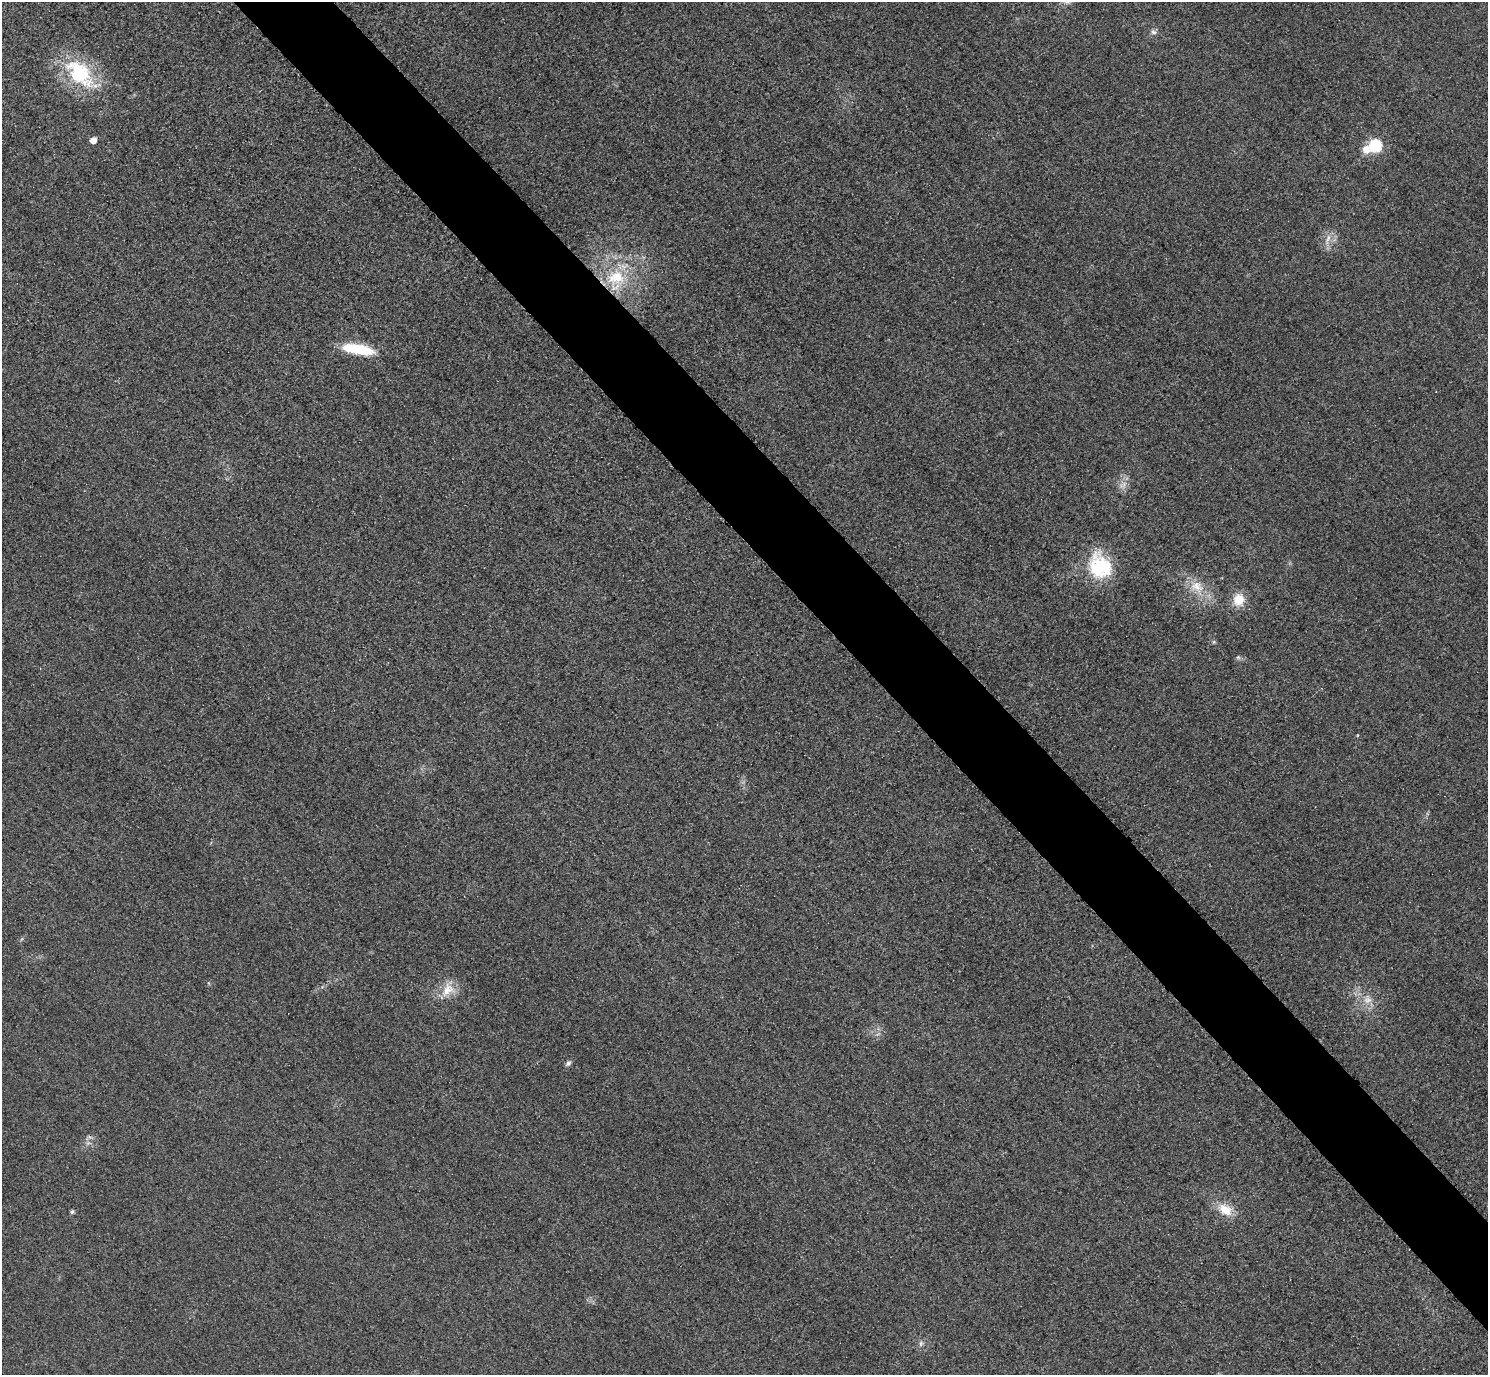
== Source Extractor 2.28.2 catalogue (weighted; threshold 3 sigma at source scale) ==
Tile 6 of 4 x 4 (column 2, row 2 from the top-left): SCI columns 1518-3003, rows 2931-4303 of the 6005 x 6003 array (HDU 1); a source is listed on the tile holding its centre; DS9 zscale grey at full resolution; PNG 1490 x 1377 px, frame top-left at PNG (2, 2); no overlay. Shown black and unused: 6% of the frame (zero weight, under 3 of 4 exposures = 3% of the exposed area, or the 3 px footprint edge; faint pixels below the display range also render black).
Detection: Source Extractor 2.28.2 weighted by HDU 2 'WHT'; one run over the whole footprint, this tile lists its part. Background 0.0522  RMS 0.016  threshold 0.0729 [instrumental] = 3 sigma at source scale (4.5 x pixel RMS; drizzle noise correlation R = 1.50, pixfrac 1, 0.05/0.05 arcsec/px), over >= 5 px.
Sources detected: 21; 1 too faint to see at this stretch — not listed; the other 20 listed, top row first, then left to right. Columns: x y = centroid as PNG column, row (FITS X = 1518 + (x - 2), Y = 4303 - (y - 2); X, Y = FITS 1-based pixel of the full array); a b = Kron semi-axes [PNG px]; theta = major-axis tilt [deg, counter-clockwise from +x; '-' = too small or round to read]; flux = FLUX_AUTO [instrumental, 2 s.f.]
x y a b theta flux
1153 32 8 7 - 5.3
80 74 50 26 -43 130
93 140 5 5 - 18
1375 145 6 6 - 190
1366 149 7 7 - 20
1328 239 19 6 68 12
616 278 32 25 76 92
358 349 32 10 -10 77
1123 485 13 8 45 10
1100 566 33 26 -65 97
1197 587 23 16 -30 36
1239 600 14 12 77 31
1214 642 5 5 - 2.4
1238 657 6 6 - 3
208 983 6 4 -89 1.8
448 990 22 15 48 30
568 1063 10 6 48 4.8
1225 1210 20 13 -33 31
72 1212 4 4 - 3.6
921 1343 8 5 83 4.6